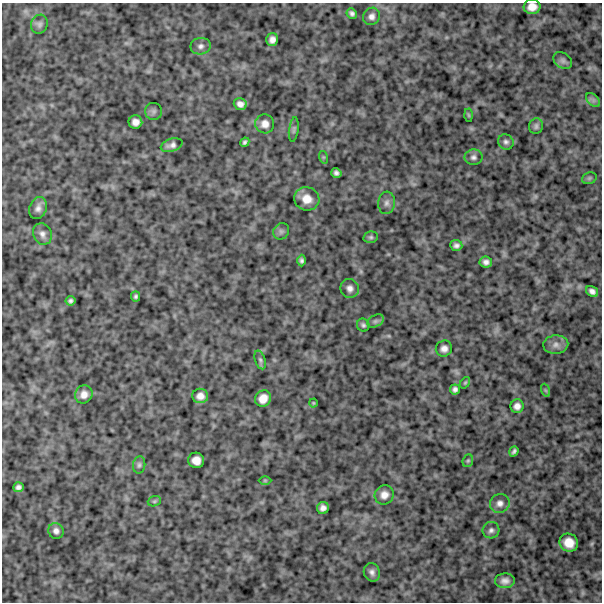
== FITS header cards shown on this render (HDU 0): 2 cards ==
NAXIS1  =                  600
NAXIS2  =                  600

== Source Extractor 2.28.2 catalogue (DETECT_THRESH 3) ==
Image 600 x 600 px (HDU 0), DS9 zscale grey, 1 PNG px = 1 image px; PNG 604 x 604 px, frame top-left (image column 1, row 600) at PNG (2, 3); each listed source drawn as its Kron ellipse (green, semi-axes under 4 px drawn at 4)
Background 984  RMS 180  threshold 554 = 3 sigma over >= 5 px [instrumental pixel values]
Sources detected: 63; all 63 listed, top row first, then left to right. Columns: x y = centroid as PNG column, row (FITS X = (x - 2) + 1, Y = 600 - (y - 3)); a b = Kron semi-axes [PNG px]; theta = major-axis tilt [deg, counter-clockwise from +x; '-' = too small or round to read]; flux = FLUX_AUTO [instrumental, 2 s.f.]
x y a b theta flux
532 7 8 7 - 100000
352 13 5 4 - 34000
371 16 9 8 - 59000
39 24 9 8 - 43000
272 40 6 6 - 62000
201 46 10 8 11 51000
563 61 10 7 -33 41000
593 100 8 5 -45 37000
240 104 6 5 - 61000
154 111 8 8 - 34000
468 115 6 4 -88 15000
135 122 7 6 - 72000
265 124 9 9 - 86000
536 126 8 7 - 35000
294 130 12 4 82 28000
245 142 5 3 - 26000
506 142 8 7 - 39000
172 145 11 6 17 57000
323 157 6 4 -72 15000
473 157 9 8 - 45000
336 173 5 4 - 36000
589 178 7 5 21 22000
307 199 12 11 - 150000
387 203 11 8 85 55000
38 208 11 8 68 65000
281 231 9 7 56 35000
42 234 11 9 -65 63000
371 237 7 5 13 24000
456 245 6 5 - 40000
302 261 6 4 -89 30000
486 262 6 5 - 49000
350 288 9 9 - 62000
592 291 6 5 - 49000
136 296 5 4 - 24000
70 301 5 5 - 30000
375 321 9 5 26 36000
363 325 6 6 - 30000
556 345 12 9 4 79000
444 349 8 8 - 63000
260 360 10 5 -72 29000
465 383 6 4 53 16000
455 389 5 5 - 39000
545 390 6 4 -71 18000
84 394 9 8 - 86000
200 396 8 7 - 82000
263 398 8 7 - 110000
313 403 4 4 - 13000
517 406 7 6 - 64000
514 451 5 3 - 28000
196 460 8 7 - 100000
468 461 6 5 - 19000
139 465 8 6 82 30000
265 480 6 4 0 13000
18 487 5 5 - 38000
384 495 10 9 - 92000
154 501 7 5 20 20000
500 503 10 9 - 69000
323 508 6 6 - 56000
491 530 8 8 - 42000
56 531 8 7 - 52000
569 543 9 9 - 160000
372 572 9 8 - 56000
505 581 10 7 2 70000
At the frame edge (FLAGS 8, measured only in part): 1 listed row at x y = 532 7